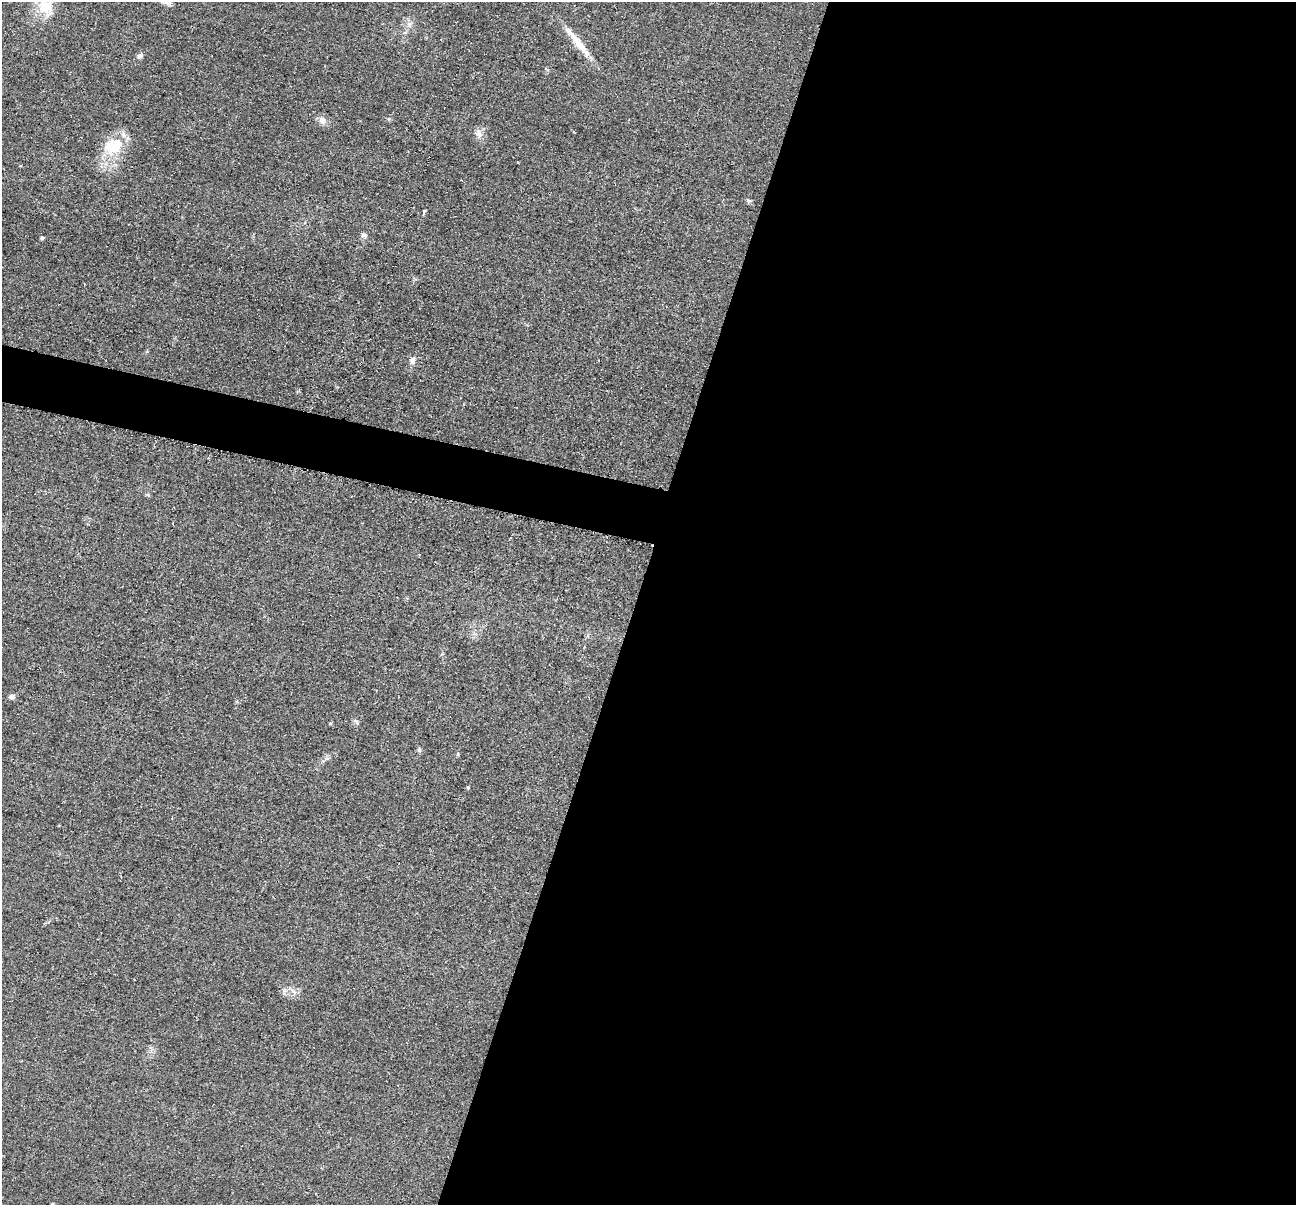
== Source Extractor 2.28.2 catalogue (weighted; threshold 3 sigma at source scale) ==
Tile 12 of 4 x 4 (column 4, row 3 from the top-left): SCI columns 3891-5184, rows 1463-2665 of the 5195 x 5211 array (HDU 1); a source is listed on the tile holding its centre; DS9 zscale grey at full resolution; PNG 1298 x 1207 px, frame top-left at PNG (2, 2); no overlay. Shown black and unused: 54% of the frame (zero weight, under 2 of 3 exposures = <1% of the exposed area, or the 3 px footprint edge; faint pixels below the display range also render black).
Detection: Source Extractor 2.28.2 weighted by HDU 2 'WHT'; one run over the whole footprint, this tile lists its part. Background 0.0452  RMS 0.0086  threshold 0.0386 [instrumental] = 3 sigma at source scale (4.5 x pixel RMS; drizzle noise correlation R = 1.50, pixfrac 1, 0.05/0.05 arcsec/px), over >= 5 px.
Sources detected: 19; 1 inside a brighter listed object's ellipse — not listed separately; the other 18 listed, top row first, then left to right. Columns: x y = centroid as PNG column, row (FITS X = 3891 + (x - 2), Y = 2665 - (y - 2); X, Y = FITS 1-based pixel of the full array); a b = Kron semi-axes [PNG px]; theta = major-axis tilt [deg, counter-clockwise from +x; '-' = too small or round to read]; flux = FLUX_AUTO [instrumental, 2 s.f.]
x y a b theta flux
45 6 30 19 -57 28
409 24 9 6 -66 3.3
577 41 44 10 -51 19
140 56 8 6 33 2.6
322 120 11 9 -57 5.2
479 133 14 8 -66 5.4
117 144 30 20 50 28
749 200 7 4 -20 1.5
424 211 5 4 - 1.9
364 235 9 6 -7 2.3
42 238 5 4 - 1.4
413 360 10 7 68 4.5
12 697 8 7 - 2.5
356 722 10 4 -66 1.9
419 750 7 5 79 1.6
327 758 7 4 19 1.7
468 787 4 4 - 0.88
294 991 12 3 -36 2.2
Isophote crosses this tile's border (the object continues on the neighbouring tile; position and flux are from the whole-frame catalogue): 1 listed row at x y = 45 6